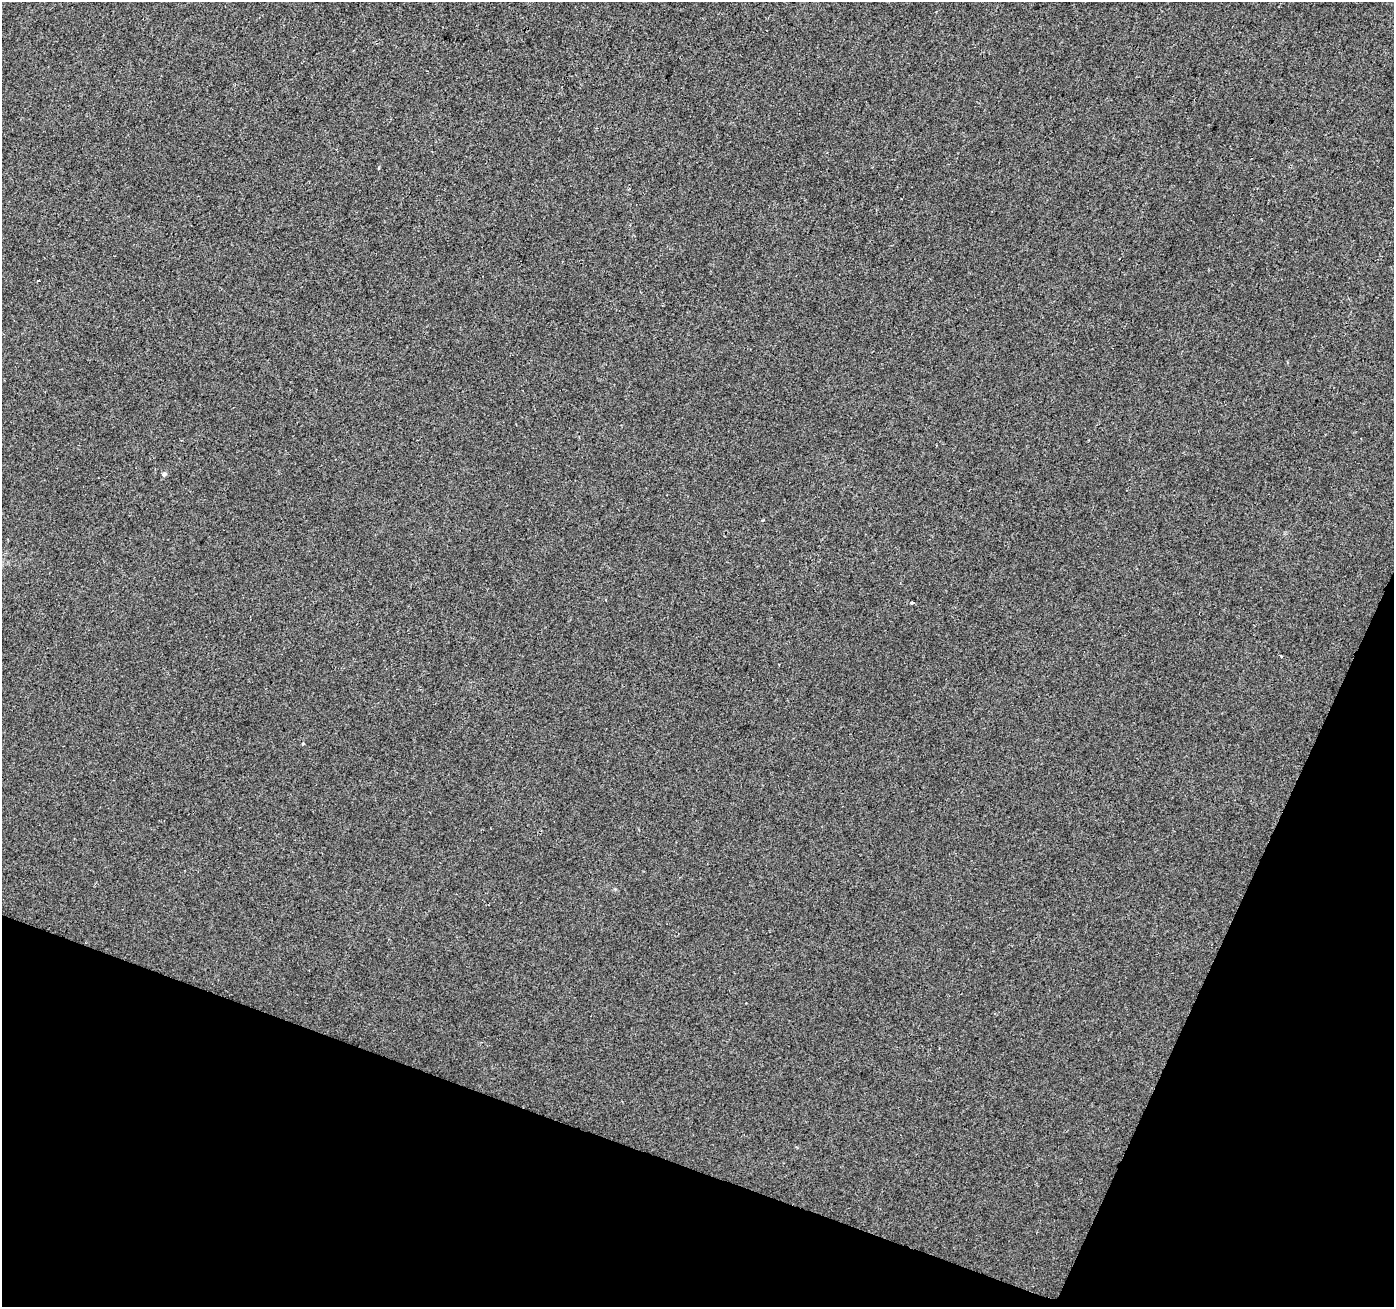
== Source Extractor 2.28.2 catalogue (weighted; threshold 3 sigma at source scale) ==
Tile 15 of 4 x 4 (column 3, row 4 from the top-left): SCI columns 2789-4180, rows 275-1579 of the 5571 x 5702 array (HDU 1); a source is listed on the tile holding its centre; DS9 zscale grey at full resolution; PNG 1396 x 1309 px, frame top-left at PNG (2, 2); no overlay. Shown black and unused: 18% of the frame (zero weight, under 2 of 3 exposures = <1% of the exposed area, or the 3 px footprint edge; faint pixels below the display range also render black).
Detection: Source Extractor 2.28.2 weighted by HDU 2 'WHT'; one run over the whole footprint, this tile lists its part. Background 0.00856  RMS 0.0081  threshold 0.0365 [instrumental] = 3 sigma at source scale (4.5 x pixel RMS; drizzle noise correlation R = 1.50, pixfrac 1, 0.0396/0.0396 arcsec/px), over >= 5 px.
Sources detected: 6; all 6 listed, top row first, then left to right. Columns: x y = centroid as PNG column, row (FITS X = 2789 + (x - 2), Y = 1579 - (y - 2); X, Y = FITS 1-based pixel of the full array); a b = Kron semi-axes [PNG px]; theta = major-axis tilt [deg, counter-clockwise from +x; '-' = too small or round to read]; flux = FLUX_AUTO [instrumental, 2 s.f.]
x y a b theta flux
38 280 3 2 - 0.99
164 474 5 5 - 2.2
763 520 3 3 - 0.83
912 603 3 3 - 1.9
1280 656 4 3 - 1.5
303 743 3 3 - 1.4